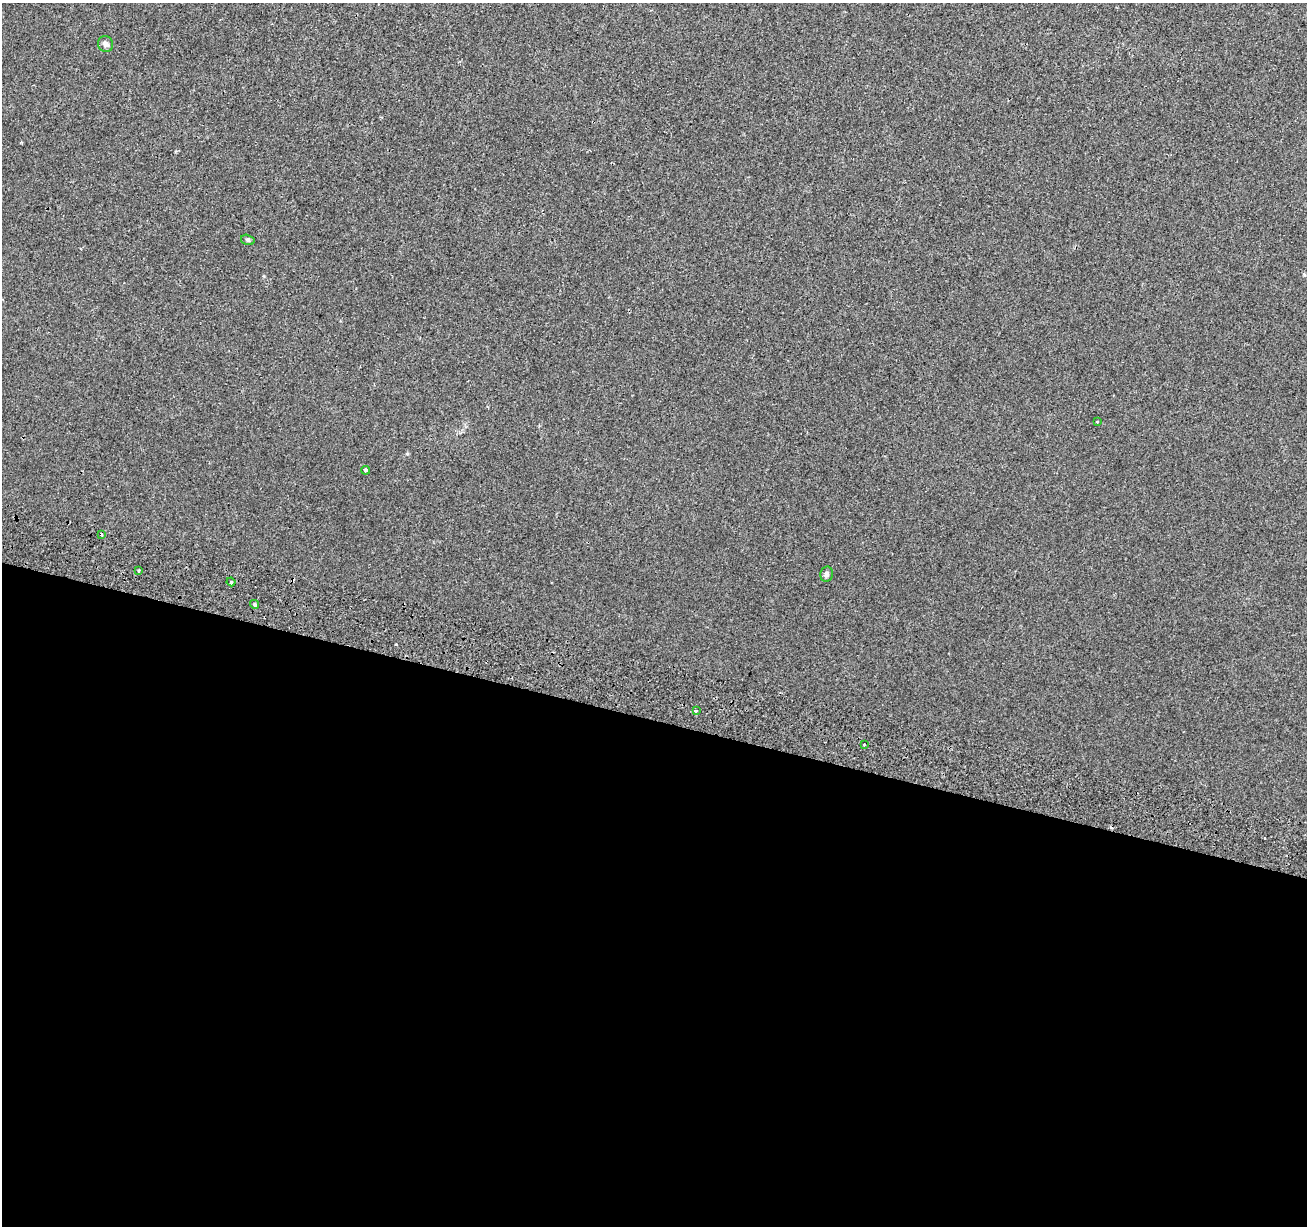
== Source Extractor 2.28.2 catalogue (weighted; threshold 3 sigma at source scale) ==
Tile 14 of 4 x 4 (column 2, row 4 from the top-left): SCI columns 1325-2629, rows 277-1500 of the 5264 x 5510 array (HDU 1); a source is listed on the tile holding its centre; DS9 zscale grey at full resolution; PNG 1309 x 1228 px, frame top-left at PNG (2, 3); each listed source drawn as its Kron ellipse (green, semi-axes under 4 px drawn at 4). Shown black and unused: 41% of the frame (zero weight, under 2 of 3 exposures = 3% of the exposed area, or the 3 px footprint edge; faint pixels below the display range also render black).
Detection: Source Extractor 2.28.2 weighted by HDU 2 'WHT'; one run over the whole footprint, this tile lists its part. Background 1.88e-04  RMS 0.0038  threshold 0.0173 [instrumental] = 3 sigma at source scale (4.5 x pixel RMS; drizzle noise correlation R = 1.50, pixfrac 1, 0.0396/0.0396 arcsec/px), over >= 5 px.
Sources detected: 13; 2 cosmic-ray / hot-pixel residue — neither listed nor drawn; the other 11 listed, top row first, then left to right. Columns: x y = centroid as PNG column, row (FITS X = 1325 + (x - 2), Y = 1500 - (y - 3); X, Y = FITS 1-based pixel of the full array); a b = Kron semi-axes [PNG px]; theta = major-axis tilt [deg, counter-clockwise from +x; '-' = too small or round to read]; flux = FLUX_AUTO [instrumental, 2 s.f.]
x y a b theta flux
106 44 8 7 - 1.2
248 240 7 5 -15 0.67
1098 421 3 3 - 1.2
365 470 4 3 - 4.2
102 534 3 3 - 0.93
139 570 3 3 - 1
827 574 7 6 - 1.1
231 582 4 3 - 0.83
255 604 4 4 - 0.66
696 711 3 3 - 1.3
864 745 3 3 - 4.5